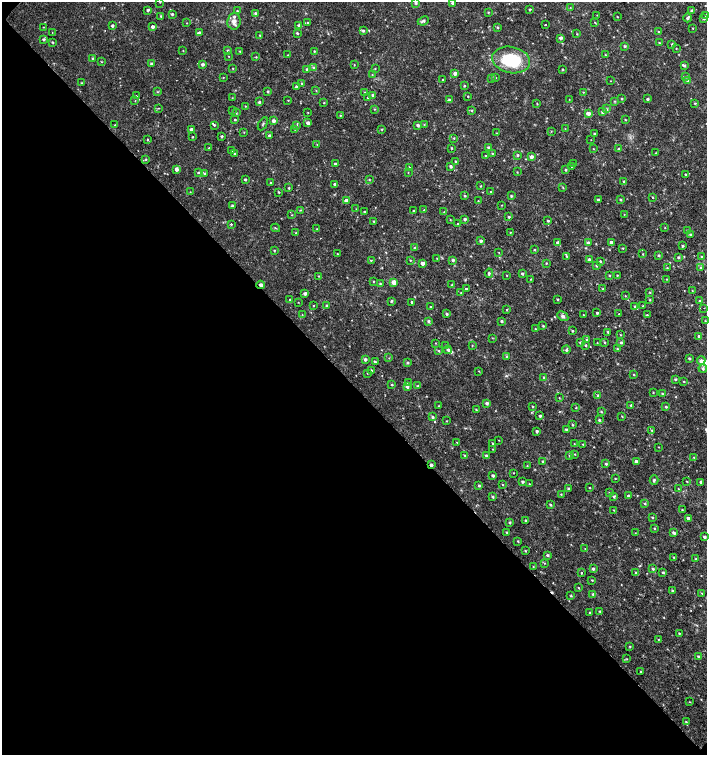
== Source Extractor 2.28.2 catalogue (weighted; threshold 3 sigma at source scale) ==
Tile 9 of 4 x 4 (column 1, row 3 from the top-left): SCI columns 226-1635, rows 1507-3012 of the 6025 x 6031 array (HDU 1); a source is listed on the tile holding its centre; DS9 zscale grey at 2 x 2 block average (1 PNG px = mean of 2 x 2 image px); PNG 709 x 757 px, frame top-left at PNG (2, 2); each listed source drawn as its Kron ellipse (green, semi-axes under 4 px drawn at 4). Shown black and unused: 49% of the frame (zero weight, under 2 of 3 exposures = <1% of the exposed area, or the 3 px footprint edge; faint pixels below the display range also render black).
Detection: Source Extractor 2.28.2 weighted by HDU 2 'WHT'; one run over the whole footprint, this tile lists its part. Background 0.0181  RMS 0.0033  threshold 0.0151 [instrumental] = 3 sigma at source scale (4.5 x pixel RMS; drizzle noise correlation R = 1.50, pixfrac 1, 0.0396/0.0396 arcsec/px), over >= 5 px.
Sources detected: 418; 2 cosmic-ray / hot-pixel residue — neither listed nor drawn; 7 inside a brighter listed object's ellipse — not listed separately; the other 409 listed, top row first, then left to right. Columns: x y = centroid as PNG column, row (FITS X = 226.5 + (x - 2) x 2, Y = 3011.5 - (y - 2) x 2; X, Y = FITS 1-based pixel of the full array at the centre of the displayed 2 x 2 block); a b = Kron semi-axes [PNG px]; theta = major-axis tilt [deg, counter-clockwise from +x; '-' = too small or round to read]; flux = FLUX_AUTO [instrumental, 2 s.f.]
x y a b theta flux
160 2 3 2 - 0.43
415 3 3 3 - 1.1
453 3 3 3 - 2.1
570 7 2 2 - 0.27
148 10 3 3 - 1.3
530 10 2 2 - 1.2
691 10 3 3 - 0.99
237 11 3 2 - 0.86
488 12 3 3 - 0.6
256 13 3 3 - 1.3
172 14 3 3 - 1.1
597 15 3 2 - 0.35
706 15 3 2 - 0.78
161 16 3 3 - 0.79
617 17 2 2 - 0.39
688 18 4 2 - 1.3
704 18 3 3 - 0.89
234 21 8 6 83 3.8
423 21 5 3 - 1.7
595 22 3 2 - 0.39
187 23 2 2 - 0.32
308 23 3 2 - 0.43
298 25 3 3 - 0.98
545 25 2 2 - 1.4
112 26 3 3 - 1.2
43 27 2 2 - 0.32
153 27 3 3 - 2
497 27 3 2 - 0.91
693 28 2 2 - 0.45
363 31 4 3 - 1.1
658 31 2 2 - 0.55
52 32 2 2 - 0.39
199 33 3 3 - 2.8
297 33 3 2 - 0.92
577 34 3 2 - 0.44
260 35 2 2 - 0.44
560 38 4 3 - 1.3
44 39 3 3 - 1.3
52 42 3 3 - 0.73
659 43 2 2 - 0.59
672 44 3 2 - 0.8
625 46 3 3 - 1
676 48 2 2 - 0.37
228 50 3 2 - 0.74
183 51 3 2 - 0.35
240 51 3 2 - 0.5
314 51 2 2 - 0.55
288 55 2 2 - 0.56
605 55 2 2 - 0.49
229 56 2 2 - 0.39
256 57 3 3 - 0.57
93 58 3 2 - 0.83
511 60 19 13 -11 40
101 62 3 2 - 0.41
151 63 3 2 - 1.1
203 64 3 3 - 1.9
354 65 3 2 - 0.37
684 66 3 3 - 1.1
314 67 4 3 - 1
233 68 2 2 - 0.44
375 68 3 2 - 0.42
307 69 3 2 - 0.74
562 69 2 2 - 0.7
455 73 3 3 - 2.6
372 75 3 2 - 0.31
223 77 2 2 - 0.4
686 77 3 3 - 0.82
496 78 2 2 - 0.35
443 79 3 2 - 0.61
491 79 3 2 - 0.53
611 81 2 2 - 0.25
687 81 3 3 - 0.92
82 83 3 3 - 0.53
302 83 3 2 - 0.59
464 86 3 2 - 0.64
297 87 3 3 - 2.2
316 90 3 2 - 0.43
157 92 3 3 - 0.62
268 92 3 2 - 0.93
365 92 3 3 - 0.76
583 92 2 2 - 0.4
373 95 3 3 - 1.2
136 96 2 2 - 1.5
368 97 3 2 - 0.81
468 97 2 2 - 1.1
232 98 2 2 - 0.34
569 99 2 2 - 0.29
622 99 2 2 - 0.73
648 99 3 2 - 1.4
288 100 3 2 - 0.44
449 100 3 3 - 1.8
135 101 2 2 - 0.36
615 101 3 2 - 0.53
259 102 3 3 - 1.2
324 103 2 2 - 0.56
537 103 3 2 - 0.49
695 103 3 2 - 0.6
245 106 3 2 - 0.47
158 108 2 2 - 0.42
374 109 3 2 - 0.52
606 109 4 4 - 1.2
232 110 2 2 - 0.44
471 110 3 3 - 0.82
602 112 4 3 - 1.1
236 113 3 3 - 0.87
308 113 2 2 - 0.33
588 113 3 3 - 3.5
340 115 3 2 - 0.57
235 120 2 2 - 0.71
625 120 3 2 - 0.58
274 121 3 3 - 2.5
308 123 3 3 - 3.1
263 124 7 2 60 0.81
115 125 3 3 - 0.53
214 125 3 3 - 0.84
418 125 3 3 - 1.5
424 125 3 2 - 0.47
296 126 3 3 - 0.92
191 129 3 3 - 2.3
295 129 2 2 - 0.39
382 129 3 2 - 0.65
565 129 3 2 - 0.3
551 131 3 2 - 0.43
244 132 2 2 - 0.41
496 133 3 2 - 0.3
594 134 3 2 - 0.76
222 136 3 3 - 0.95
269 136 3 3 - 1.1
192 137 2 2 - 0.54
454 138 3 2 - 0.57
147 139 3 2 - 0.57
591 140 2 2 - 0.27
317 144 3 2 - 0.3
488 147 3 3 - 1.2
209 148 2 2 - 0.36
451 148 2 2 - 0.68
593 149 2 2 - 0.39
618 149 3 2 - 0.6
232 150 2 2 - 0.52
492 153 3 2 - 0.64
656 153 3 3 - 0.48
234 154 3 2 - 0.73
518 155 3 3 - 0.88
486 156 3 2 - 0.46
531 157 3 3 - 2.3
146 159 3 3 - 0.65
455 161 2 2 - 0.75
335 164 2 2 - 1.1
574 164 2 2 - 0.49
451 166 3 3 - 1.5
571 166 3 2 - 0.53
409 167 3 2 - 0.73
176 169 3 3 - 2.9
566 170 3 2 - 0.94
199 172 4 3 - 0.79
408 172 2 2 - 0.33
517 172 3 2 - 0.41
205 174 4 3 - 0.89
686 174 3 2 - 0.59
245 180 3 2 - 0.98
369 180 3 2 - 0.61
624 181 3 3 - 0.95
271 183 2 2 - 0.51
334 184 2 2 - 0.94
481 186 2 2 - 0.49
563 187 3 2 - 0.49
289 188 3 3 - 0.7
190 192 2 2 - 0.37
279 192 2 2 - 0.63
491 192 3 2 - 0.57
465 196 3 2 - 0.72
511 196 3 2 - 0.87
653 197 3 2 - 0.53
598 200 3 2 - 1.6
620 200 3 2 - 0.72
346 201 3 3 - 4.4
478 201 2 2 - 0.36
502 205 2 2 - 0.38
232 206 3 3 - 1.1
356 209 2 2 - 0.33
300 210 3 2 - 0.47
424 210 2 2 - 0.29
414 211 2 2 - 0.89
364 212 2 2 - 0.85
444 212 3 2 - 0.5
624 214 2 2 - 0.34
292 215 2 2 - 0.45
509 217 2 2 - 0.92
465 219 3 3 - 1.3
450 220 3 2 - 0.47
374 221 3 2 - 0.55
548 221 3 2 - 0.9
231 224 3 2 - 0.72
458 224 3 2 - 0.6
275 228 4 2 - 0.6
665 228 2 2 - 0.4
317 229 2 2 - 0.44
687 230 3 2 - 0.67
510 232 2 2 - 0.62
296 233 2 2 - 0.41
690 235 3 3 - 1.1
481 241 3 3 - 1.8
611 242 3 3 - 2.6
558 243 3 3 - 2.5
588 243 3 3 - 2.3
682 246 3 2 - 0.97
415 248 3 3 - 1.4
623 248 3 2 - 0.49
274 250 3 2 - 0.61
534 250 2 2 - 0.66
499 252 2 2 - 0.37
337 254 2 2 - 0.45
643 254 2 2 - 0.5
659 255 3 3 - 0.87
567 256 3 2 - 0.72
702 256 3 2 - 0.62
678 257 3 2 - 1
437 258 2 2 - 0.32
371 260 3 2 - 0.53
410 260 2 2 - 0.47
453 260 3 3 - 1.4
589 260 3 3 - 2.7
600 261 3 2 - 0.71
422 263 3 3 - 3.1
546 263 3 2 - 0.55
596 266 3 3 - 0.67
667 268 3 3 - 0.61
701 268 3 3 - 0.92
489 273 5 3 - 1.2
522 273 3 2 - 1.1
609 275 2 2 - 0.74
617 275 2 2 - 0.52
318 276 3 2 - 0.45
507 276 2 2 - 0.42
531 279 3 2 - 0.43
666 279 3 2 - 0.37
373 281 3 2 - 0.45
394 282 3 3 - 5.9
380 284 3 2 - 0.83
261 285 4 3 - 2.6
452 285 3 2 - 0.57
466 289 2 2 - 1.3
602 289 3 3 - 0.78
692 290 2 2 - 0.33
650 292 3 2 - 0.48
461 293 3 2 - 0.55
305 294 3 2 - 2.4
625 296 3 2 - 0.42
557 299 2 2 - 0.86
290 300 2 2 - 1.3
650 300 3 3 - 0.61
391 301 3 3 - 1
699 301 3 2 - 0.86
298 302 2 2 - 0.28
412 302 3 2 - 1
313 306 2 2 - 0.44
327 306 3 3 - 0.91
635 306 3 3 - 0.83
643 306 3 3 - 0.48
430 307 2 2 - 0.61
704 308 2 2 - 0.31
507 310 3 2 - 0.54
597 313 2 2 - 1
447 314 3 3 - 1.2
619 314 2 2 - 0.49
302 315 2 2 - 0.42
583 315 2 2 - 0.29
647 315 3 2 - 0.73
563 316 6 4 -28 1.7
428 321 3 3 - 1.2
501 321 3 2 - 1.2
705 321 3 2 - 0.5
543 326 3 3 - 0.81
535 329 2 2 - 0.56
572 331 2 2 - 0.8
608 332 3 2 - 0.94
620 335 3 2 - 0.43
699 336 2 2 - 1.4
492 338 3 2 - 0.41
586 340 3 3 - 0.8
581 342 3 3 - 1.4
604 342 3 3 - 0.68
621 342 3 3 - 1.3
435 343 3 2 - 0.4
597 343 3 2 - 0.49
472 345 3 2 - 0.45
585 345 3 2 - 0.8
446 346 3 3 - 0.65
617 349 3 3 - 0.84
448 350 4 3 - 1.7
566 350 4 3 - 1.3
439 351 3 3 - 0.62
507 356 3 3 - 0.8
389 358 3 2 - 0.32
689 358 2 2 - 1.2
365 359 3 3 - 1.9
701 360 4 4 - 1.6
375 362 3 3 - 1
408 362 3 3 - 0.96
703 368 4 3 - 1.5
371 371 3 2 - 1.1
479 371 3 2 - 0.43
367 373 2 2 - 0.34
634 375 3 3 - 0.5
543 377 3 2 - 0.62
675 379 3 3 - 1.2
684 381 2 2 - 0.52
408 383 3 3 - 1
392 384 3 2 - 0.62
418 386 3 2 - 0.68
407 387 4 3 - 1.6
653 392 3 2 - 0.45
662 394 3 2 - 0.99
598 395 3 3 - 1
559 398 2 2 - 0.39
487 403 3 3 - 1.6
631 405 3 3 - 0.86
439 406 3 2 - 0.57
533 406 2 2 - 0.63
576 407 3 2 - 0.5
666 407 3 2 - 0.89
476 409 3 3 - 0.63
601 412 3 2 - 0.7
540 416 2 2 - 1.2
622 416 3 2 - 0.48
433 417 3 3 - 1.2
599 420 3 2 - 0.96
446 421 2 2 - 0.34
573 425 2 2 - 0.64
566 429 3 3 - 0.96
652 430 3 2 - 0.68
537 431 3 2 - 1.2
499 440 2 2 - 0.32
457 442 3 2 - 0.41
493 443 3 2 - 0.8
574 444 2 2 - 0.34
583 444 2 2 - 0.46
658 447 2 2 - 0.35
493 449 3 2 - 0.32
575 454 2 2 - 0.37
465 455 3 2 - 0.69
486 456 3 3 - 1.3
570 456 4 4 - 1.5
694 458 3 2 - 0.55
636 461 4 3 - 1.3
543 462 3 2 - 1.1
606 464 3 3 - 0.95
431 465 3 2 - 1.3
527 466 3 2 - 0.3
514 473 2 2 - 0.39
493 475 2 2 - 1.6
615 479 2 2 - 0.42
654 480 5 3 - 1.3
687 481 3 2 - 0.54
522 482 3 2 - 1.2
701 482 3 2 - 1.6
529 484 2 2 - 0.53
502 485 3 2 - 0.45
479 486 3 3 - 0.93
589 488 2 2 - 0.47
569 489 3 3 - 1.8
678 489 3 2 - 0.51
609 493 3 3 - 0.67
561 494 2 2 - 0.49
614 496 4 3 - 1.3
629 496 3 2 - 2
492 497 3 2 - 1.1
645 504 3 3 - 0.73
550 505 3 3 - 0.86
614 510 2 2 - 0.44
682 510 2 2 - 0.51
652 517 3 2 - 0.83
688 518 3 3 - 2.3
526 520 2 2 - 0.94
510 523 3 3 - 0.7
654 528 3 2 - 0.6
506 532 3 2 - 0.58
674 532 3 3 - 1.4
635 533 2 2 - 0.3
704 537 2 2 - 1.6
518 541 3 2 - 0.61
585 549 3 2 - 0.36
525 551 3 3 - 0.67
547 555 3 3 - 1.1
674 557 2 2 - 0.5
696 559 3 2 - 0.72
544 563 3 2 - 0.4
533 567 3 2 - 0.44
593 569 3 3 - 1.5
653 569 3 3 - 1.1
663 572 3 2 - 0.89
581 573 2 2 - 1.1
636 573 3 3 - 0.92
592 580 3 2 - 0.56
578 588 3 2 - 0.56
672 591 3 2 - 0.91
702 593 3 2 - 0.42
593 594 3 3 - 1.4
571 596 4 2 - 0.85
600 611 3 3 - 0.76
590 613 3 2 - 1
679 633 3 2 - 0.55
658 639 3 2 - 0.47
630 646 3 2 - 0.51
698 656 3 2 - 1.3
627 659 3 2 - 0.4
641 672 2 2 - 0.7
690 702 3 2 - 0.34
686 722 3 2 - 0.62
Overlapping masked pixels (flux is a lower limit): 2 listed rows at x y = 261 285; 431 465
Isophote crosses this tile's border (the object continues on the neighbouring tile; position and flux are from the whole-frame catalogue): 2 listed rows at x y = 453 3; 706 15
Diffuse or blended objects may show on this block-average render without a row.